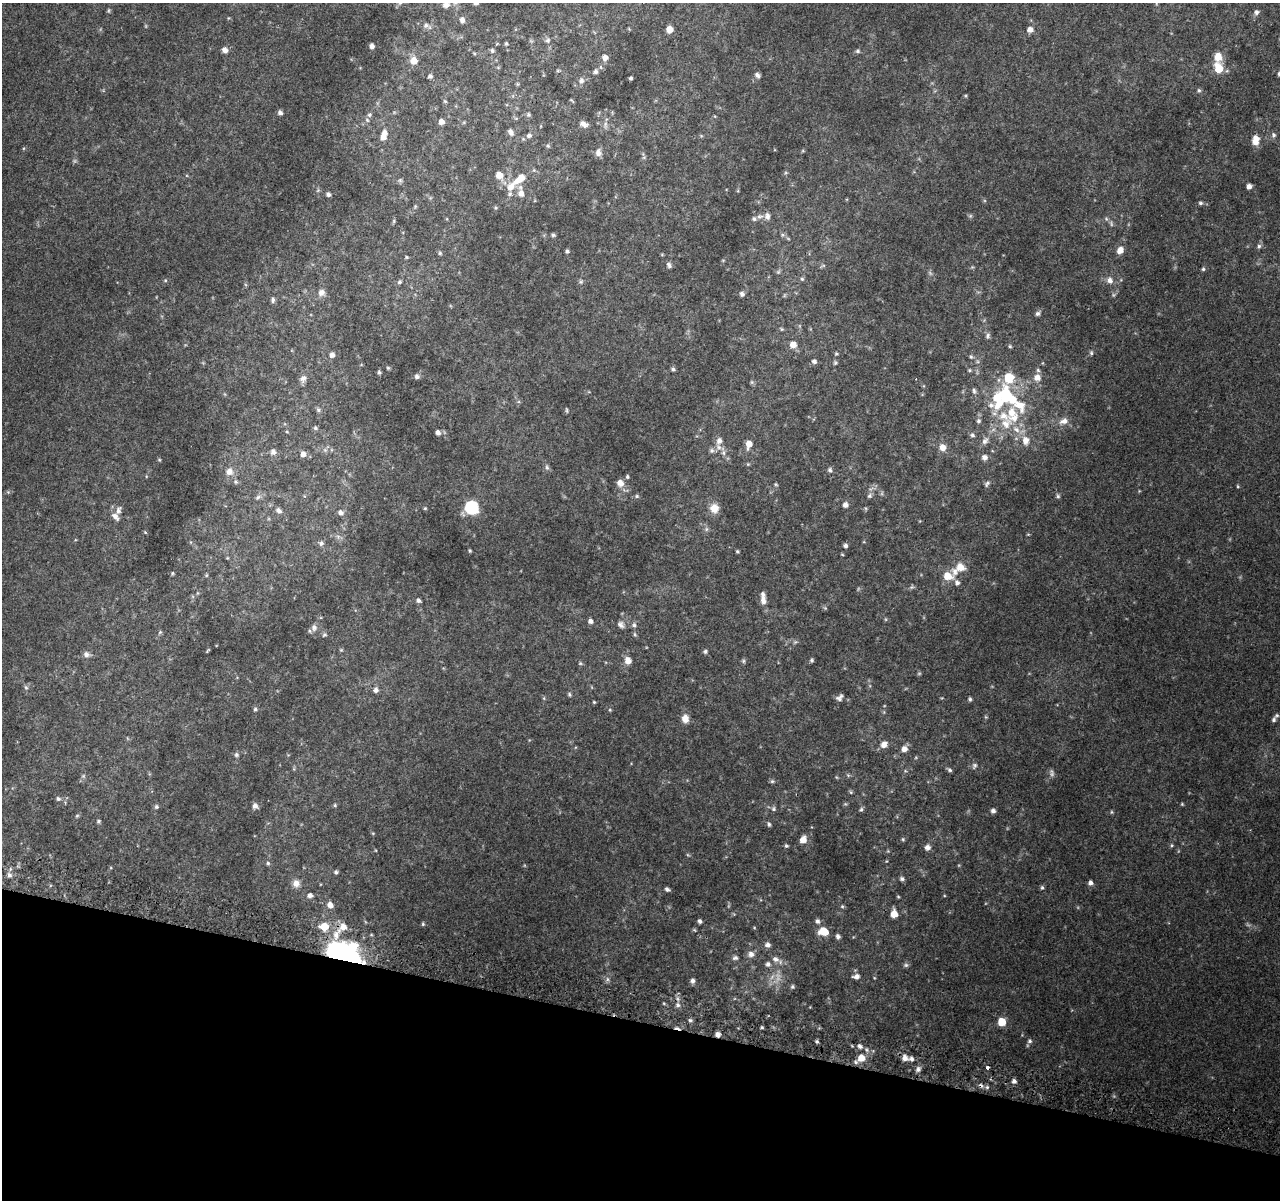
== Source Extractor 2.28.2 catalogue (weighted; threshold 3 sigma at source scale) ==
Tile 15 of 4 x 4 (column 3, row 4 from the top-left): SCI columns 2598-3875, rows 267-1464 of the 5195 x 5393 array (HDU 1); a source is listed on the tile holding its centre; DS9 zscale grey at full resolution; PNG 1282 x 1202 px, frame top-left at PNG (2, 3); no overlay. Shown black and unused: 15% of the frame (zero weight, under 2 of 3 exposures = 3% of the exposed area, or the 3 px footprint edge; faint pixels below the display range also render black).
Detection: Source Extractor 2.28.2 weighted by HDU 2 'WHT'; one run over the whole footprint, this tile lists its part. Background 0.0639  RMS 0.0082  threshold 0.0369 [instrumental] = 3 sigma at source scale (4.5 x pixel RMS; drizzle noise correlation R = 1.50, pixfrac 1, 0.0396/0.0396 arcsec/px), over >= 5 px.
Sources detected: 234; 1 too faint to see at this stretch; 4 inside a brighter object's white glare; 2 cosmic-ray / hot-pixel residue — not listed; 13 inside a brighter listed object's ellipse — not listed separately; the other 214 listed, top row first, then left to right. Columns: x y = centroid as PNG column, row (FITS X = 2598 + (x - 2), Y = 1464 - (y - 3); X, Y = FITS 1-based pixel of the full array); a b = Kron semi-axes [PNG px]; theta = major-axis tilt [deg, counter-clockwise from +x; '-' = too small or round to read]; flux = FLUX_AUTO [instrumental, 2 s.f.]
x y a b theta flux
446 4 11 8 70 5
1256 12 7 6 - 1.9
462 20 6 6 - 2.5
426 25 6 5 - 1.8
669 29 5 5 - 7.3
1030 29 6 6 - 3.7
548 40 6 4 48 1.3
506 43 5 4 - 0.92
372 46 5 4 - 2.8
225 50 6 6 - 3.4
492 50 6 5 - 1.3
858 51 6 4 -22 1.2
605 57 6 6 - 3.8
1218 57 10 8 -81 7.3
414 61 7 7 - 7.2
1218 68 10 7 -67 14
558 71 6 3 -19 0.77
595 72 5 5 - 1.8
1279 74 6 5 - 1.6
757 75 7 5 -50 2.2
430 76 5 5 - 1.7
631 78 4 3 - 1.1
581 81 6 6 - 2.4
1199 90 5 5 - 1.2
445 101 5 4 - 0.8
280 113 6 5 - 2.1
369 115 6 5 - 1.4
528 115 5 5 - 1.3
441 122 6 5 - 3.7
584 124 10 7 -29 3.4
511 132 10 6 -64 2.5
529 135 6 5 - 1.9
1274 135 6 5 - 1.5
383 137 7 6 - 4.6
1255 140 11 7 85 7.1
548 146 5 4 - 0.99
598 152 10 7 -88 3.7
499 175 7 7 - 6.3
520 179 20 9 37 12
400 180 5 5 - 1.2
1249 186 5 5 - 3.1
521 193 9 7 -83 4.1
328 194 5 5 - 1.8
510 194 6 5 - 1.6
1200 203 6 4 -2 1.3
767 216 10 6 -85 2.9
754 219 6 5 - 1.5
394 221 6 4 72 0.89
553 235 5 5 - 1.3
1259 246 5 5 - 1.5
1120 250 8 7 - 4.6
567 251 4 3 - 1.4
440 253 5 4 - 1.1
669 265 8 4 -56 1.7
1203 269 5 5 - 1
802 279 5 5 - 1
1110 280 8 7 - 3.1
399 282 6 5 - 1.4
321 292 9 8 - 3.5
742 294 7 5 -57 1.9
273 300 8 5 90 1.7
1037 313 6 5 - 1.7
988 335 8 5 74 1.6
793 345 7 6 - 5.4
1010 346 5 4 - 0.96
1091 353 6 5 - 1.1
332 355 5 5 - 2.9
971 357 5 4 - 1
814 361 6 5 - 1.9
835 363 6 4 45 0.99
673 369 5 4 - 1.3
969 370 6 3 -72 0.82
379 372 5 4 - 1.2
417 376 6 5 - 2
303 378 10 7 55 3.3
1009 378 12 11 - 14
1037 378 8 8 - 5.3
974 391 8 5 -79 1.5
1006 395 18 13 -83 34
1019 405 23 14 -49 15
318 410 6 5 - 1.4
1004 416 21 11 -19 13
978 421 6 5 - 1.4
1064 421 12 8 18 4.6
315 428 5 5 - 1.2
1016 430 11 6 -37 4.5
438 432 5 5 - 2.9
972 435 6 5 - 1.4
1025 440 11 9 -78 5.8
719 441 9 8 - 3.9
985 441 10 7 46 2.8
749 444 8 6 78 6
942 447 8 7 - 5.1
712 450 8 6 -89 1.8
273 452 6 6 - 2.7
723 453 7 5 -83 2.1
303 454 7 7 - 3.1
984 457 7 6 - 2.9
547 467 7 5 -69 1.6
830 470 6 5 - 1.7
229 471 9 8 - 3.9
627 477 5 4 - 1
620 483 8 7 - 5.2
775 484 6 3 -71 0.89
987 484 8 5 57 1.5
637 496 5 4 - 1.1
869 496 6 6 - 1.6
1058 496 6 5 - 1.2
258 497 8 3 45 1.3
845 505 6 6 - 2.9
471 508 10 10 - 41
714 508 11 10 - 7.3
279 510 7 5 -33 2.3
341 512 7 6 - 2.7
115 516 12 7 -47 3.6
321 543 6 6 - 1.7
845 546 5 5 - 1.8
470 551 4 4 - 0.88
737 551 4 4 - 0.88
960 567 11 9 -8 8.1
172 573 5 3 - 0.8
947 576 9 7 -13 11
957 583 7 6 - 2.2
418 600 5 5 - 1.9
763 600 12 7 -77 4.3
590 621 6 5 - 2.1
620 625 9 7 -52 2.5
634 625 6 5 - 1.6
314 627 8 7 - 3
634 634 6 4 -71 1
324 635 6 5 - 1.2
705 651 6 5 - 1.3
86 654 8 7 - 2.5
812 660 6 5 - 1.2
628 661 7 6 - 5.4
743 661 6 4 90 1
580 663 6 3 -18 0.82
26 688 6 3 -20 0.95
376 690 6 6 - 2.7
570 694 5 5 - 1.1
839 698 8 6 46 2.4
970 699 5 4 - 1.2
594 702 4 3 - 0.69
255 709 5 4 - 1.2
685 719 8 7 - 5.8
1274 720 8 6 66 2.2
884 744 8 7 - 4.6
904 749 7 7 - 3.8
236 755 6 6 - 1.6
975 765 6 6 - 1.5
950 770 7 4 -27 1.3
772 781 5 5 - 1.2
851 792 5 5 - 0.96
58 799 5 5 - 1.6
1182 804 4 4 - 0.71
335 805 5 4 - 0.86
255 806 7 7 - 2.8
156 807 6 5 - 1.5
774 809 6 5 - 1.4
861 809 6 5 - 1.2
993 811 5 5 - 2.1
1111 812 6 3 71 0.81
77 816 6 4 2 0.87
98 821 5 5 - 1
769 824 6 5 - 1.2
903 839 5 3 - 0.84
803 840 8 6 49 5.6
1172 845 5 3 - 0.85
786 846 5 4 - 1
927 847 7 6 - 2.7
268 863 5 4 - 1.1
336 872 4 4 - 1.4
9 875 6 6 - 2.2
902 879 6 5 - 1.6
296 883 10 9 - 4.4
1090 883 6 5 - 2.3
1042 888 6 5 - 1.3
667 889 5 4 - 1.6
310 895 6 5 - 2.6
330 905 6 6 - 4.6
842 906 5 5 - 0.93
894 914 7 6 - 7
700 921 5 4 - 1.8
817 921 6 5 - 1.8
423 924 5 4 - 0.97
324 927 7 7 - 13
343 927 9 8 - 6.9
823 931 9 7 -7 13
336 935 11 7 -83 6.3
838 936 5 5 - 1.9
767 945 8 6 5 2.4
751 954 8 8 - 3.6
351 957 27 18 -82 97
735 958 8 6 8 1.8
776 959 8 7 - 3.2
768 964 6 6 - 2
906 965 6 5 - 1.4
856 976 8 6 0 2.8
692 981 6 5 - 2.2
792 987 6 5 - 1.2
678 1005 6 5 - 1.7
690 1020 5 5 - 1.4
1002 1022 6 5 - 15
762 1027 4 4 - 0.91
717 1034 5 5 - 3
1030 1041 6 5 - 1.4
817 1042 5 3 - 0.94
860 1046 7 5 -42 2.2
861 1058 7 7 - 9.2
905 1058 8 7 - 3.9
987 1068 3 3 - 3.4
918 1069 7 6 - 2.4
1014 1081 6 5 - 2.5
987 1087 5 5 - 1.3
Overlapping masked pixels (flux is a lower limit): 3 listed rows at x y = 351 957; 717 1034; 987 1068
Isophote crosses this tile's border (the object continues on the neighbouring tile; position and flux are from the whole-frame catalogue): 3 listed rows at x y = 446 4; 462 20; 1279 74